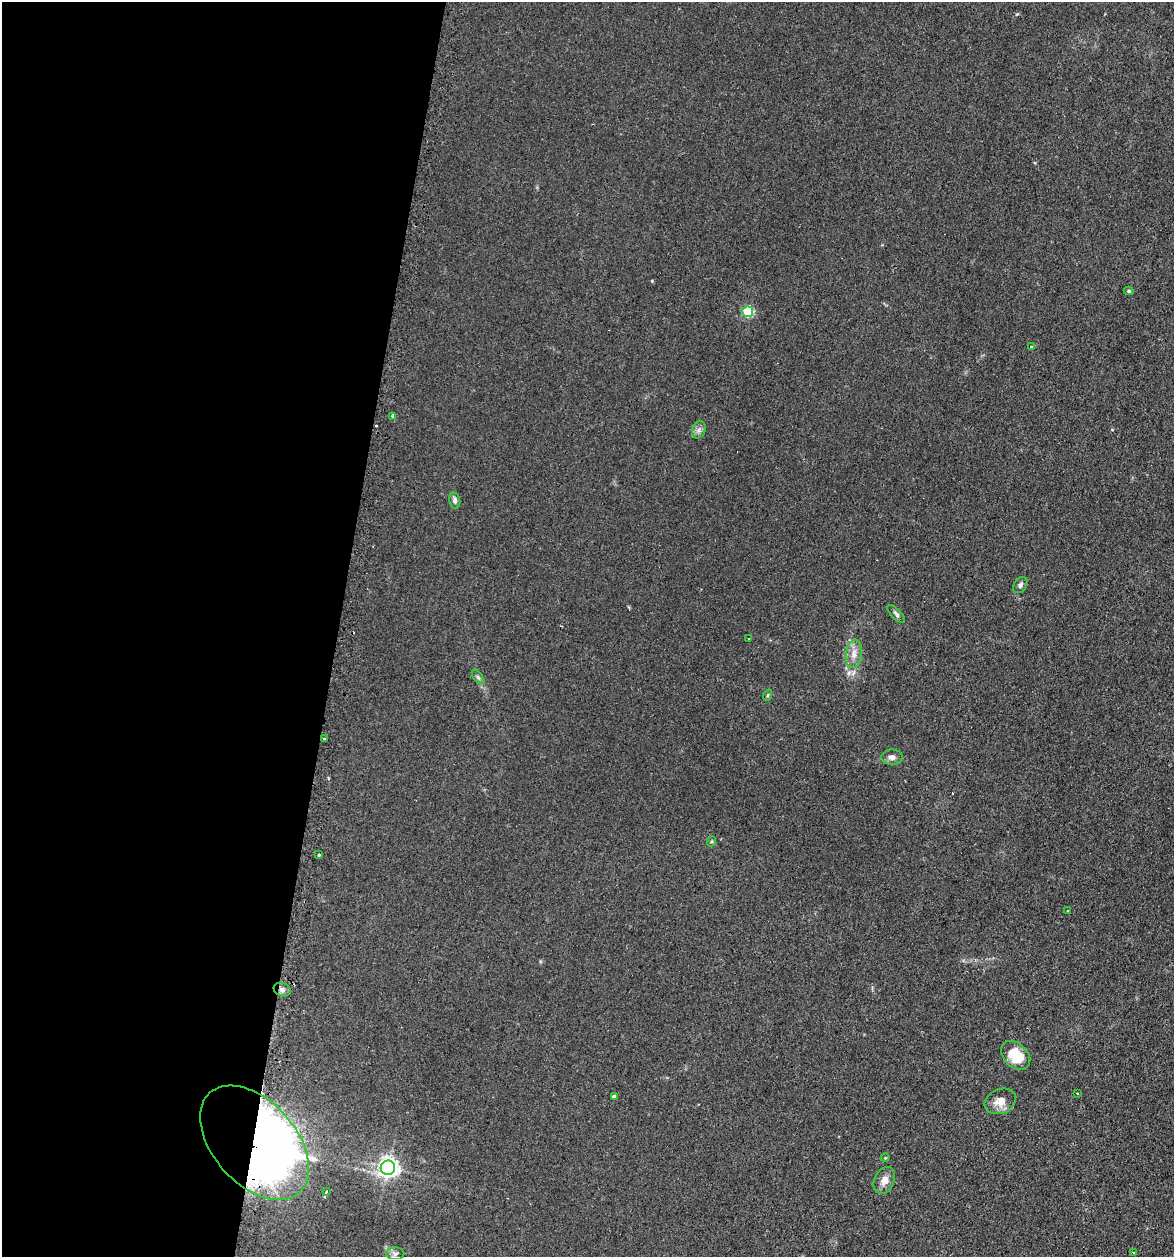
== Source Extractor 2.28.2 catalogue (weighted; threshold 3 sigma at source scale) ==
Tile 5 of 4 x 4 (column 1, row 2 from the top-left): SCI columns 266-1437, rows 2536-3790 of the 5097 x 5069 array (HDU 1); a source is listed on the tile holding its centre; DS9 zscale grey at full resolution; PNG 1176 x 1259 px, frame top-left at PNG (2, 2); each listed source drawn as its Kron ellipse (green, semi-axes under 4 px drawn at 4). Shown black and unused: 29% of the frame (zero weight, under 2 of 3 exposures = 3% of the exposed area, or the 3 px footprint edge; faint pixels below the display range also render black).
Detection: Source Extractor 2.28.2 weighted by HDU 2 'WHT'; one run over the whole footprint, this tile lists its part. Background 0.0402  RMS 0.0056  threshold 0.025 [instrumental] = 3 sigma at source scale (4.5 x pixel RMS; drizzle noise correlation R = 1.50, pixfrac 1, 0.05/0.05 arcsec/px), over >= 5 px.
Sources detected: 33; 1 inside a brighter object's white glare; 3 cosmic-ray / hot-pixel residue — neither listed nor drawn; the other 29 listed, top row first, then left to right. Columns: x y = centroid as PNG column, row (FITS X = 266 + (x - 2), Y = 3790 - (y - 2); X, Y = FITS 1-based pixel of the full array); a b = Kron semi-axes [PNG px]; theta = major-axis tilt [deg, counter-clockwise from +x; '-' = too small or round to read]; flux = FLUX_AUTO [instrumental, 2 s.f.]
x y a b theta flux
1129 291 5 4 - 0.88
748 312 5 5 - 45
1032 346 4 3 - 1.5
393 416 4 3 - 2
699 430 9 6 69 1.8
455 500 8 5 -79 1.6
1020 585 9 6 52 1.5
896 614 11 5 -46 1.4
749 638 2 2 - 0.45
854 654 14 8 83 4.2
478 677 9 4 -54 1.2
768 695 6 3 71 0.64
324 738 3 2 - 0.47
892 757 11 7 2 2.5
712 841 5 3 - 0.63
319 855 3 3 - 1.3
1068 911 3 2 - 0.72
282 990 8 6 -22 2.4
1016 1055 17 12 -43 14
1077 1093 3 2 - 0.53
614 1097 4 4 - 1.6
1000 1101 16 12 23 6.2
255 1143 67 41 -48 640
885 1158 4 3 - 0.4
388 1168 7 7 - 290
884 1180 14 10 64 4.6
326 1192 3 3 - 1.5
1133 1252 3 2 - 0.49
395 1254 9 6 2 1.7
Overlapping masked pixels (flux is a lower limit): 2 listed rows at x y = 282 990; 255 1143